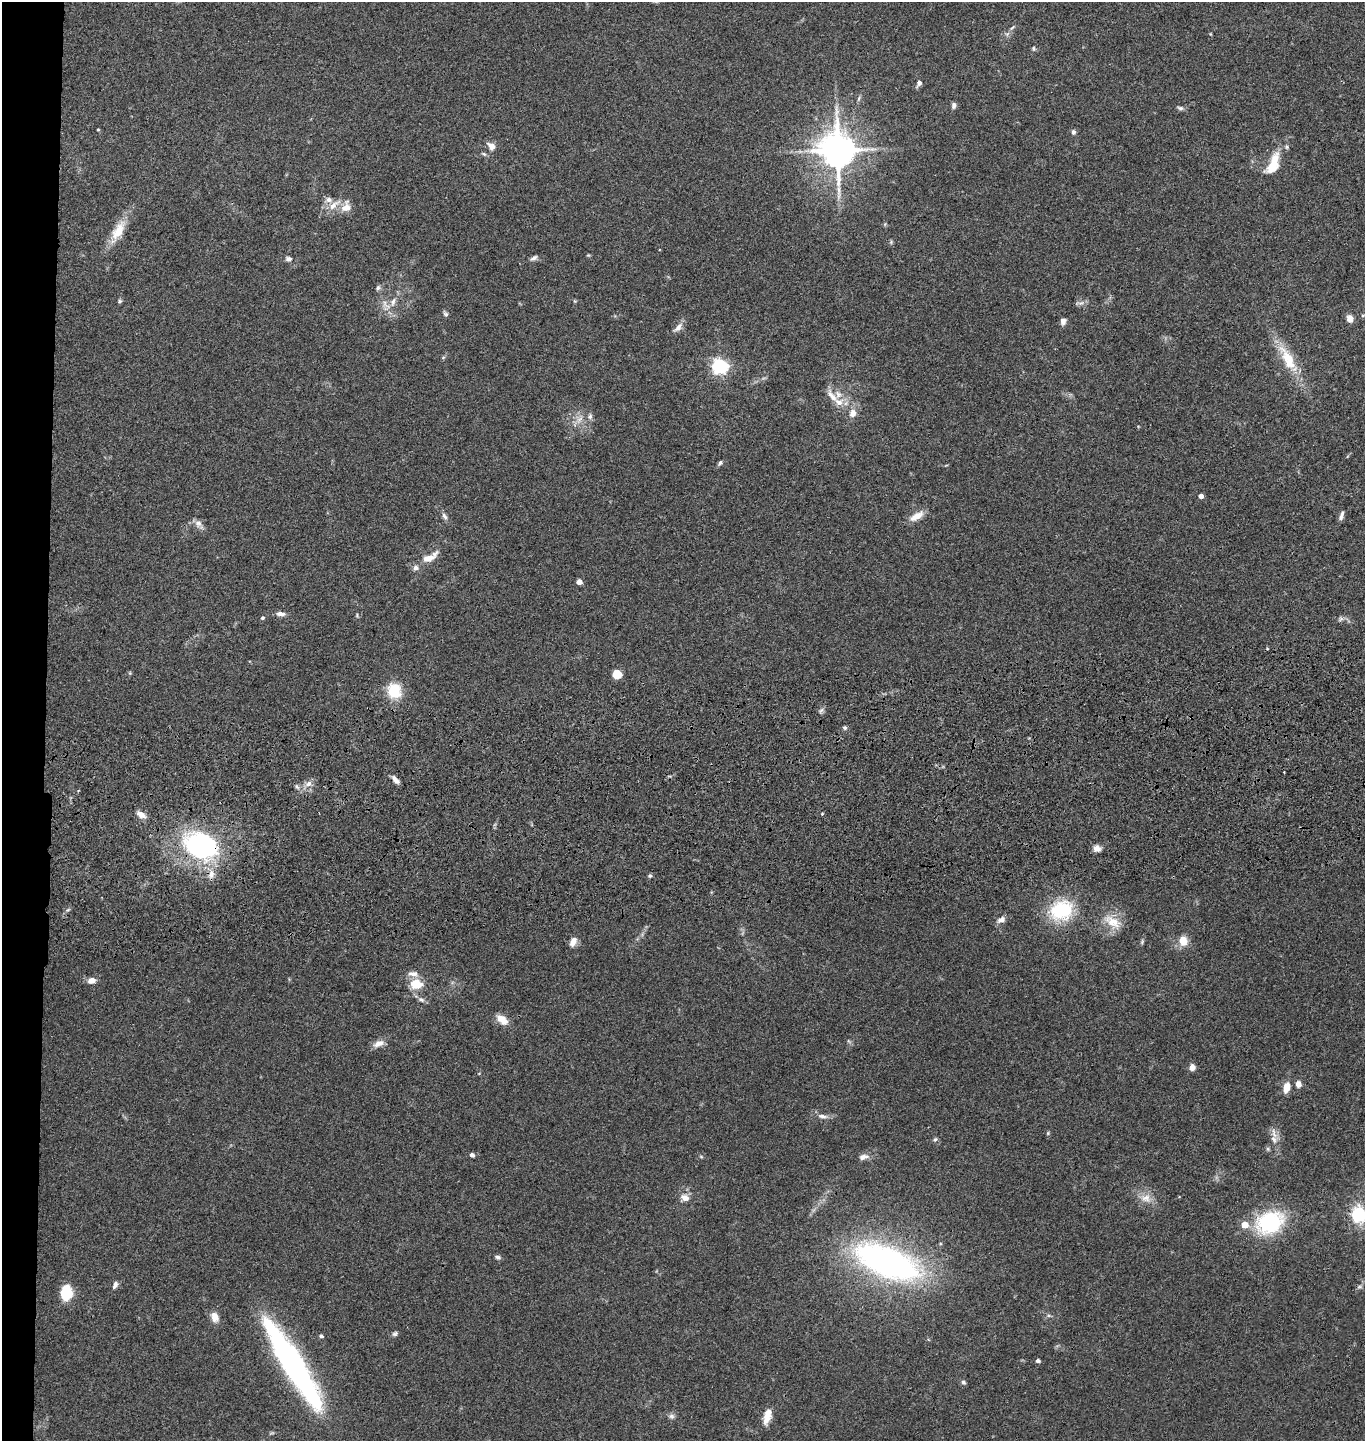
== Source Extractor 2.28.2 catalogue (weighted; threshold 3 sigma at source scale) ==
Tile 4 of 3 x 3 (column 1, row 2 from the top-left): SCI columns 144-1506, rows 1555-2993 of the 4367 x 4546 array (HDU 1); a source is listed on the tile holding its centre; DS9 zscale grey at full resolution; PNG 1367 x 1443 px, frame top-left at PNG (2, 2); no overlay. Shown black and unused: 3% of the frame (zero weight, under 3 of 4 exposures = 6% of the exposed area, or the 3 px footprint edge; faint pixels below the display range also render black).
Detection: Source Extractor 2.28.2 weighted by HDU 2 'WHT'; one run over the whole footprint, this tile lists its part. Background 0.0845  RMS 0.0061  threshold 0.0274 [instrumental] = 3 sigma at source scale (4.5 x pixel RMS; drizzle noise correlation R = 1.50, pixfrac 1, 0.05/0.05 arcsec/px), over >= 5 px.
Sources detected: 116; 1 inside a brighter object's white glare — not listed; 9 inside a brighter listed object's ellipse — not listed separately; the other 106 listed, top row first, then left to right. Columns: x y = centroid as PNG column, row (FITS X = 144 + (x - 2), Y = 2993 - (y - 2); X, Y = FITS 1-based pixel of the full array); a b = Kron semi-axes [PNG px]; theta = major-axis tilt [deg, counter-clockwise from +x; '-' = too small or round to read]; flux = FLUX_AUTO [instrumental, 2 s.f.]
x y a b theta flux
1012 27 11 3 45 1.4
1210 34 5 3 - 0.51
1034 48 6 5 - 0.98
919 83 8 5 68 2.6
859 98 9 4 69 1.3
954 105 8 5 90 1.8
1180 108 10 5 -11 1.5
98 130 3 3 - 0.61
1073 132 6 5 - 1.6
491 146 11 8 -43 4.3
837 150 11 10 - 1800
484 154 8 5 -20 1.2
1273 164 29 13 67 16
334 205 21 8 39 7.2
346 207 14 11 71 6.4
885 224 6 4 47 0.7
118 231 33 13 61 14
891 242 7 4 47 0.89
588 255 5 4 - 0.67
534 258 10 6 29 2
288 259 8 6 -1 1.9
119 301 5 5 - 1
393 301 14 8 66 4.8
575 301 5 4 - 0.62
385 303 28 6 -84 5.5
1079 303 16 5 3 2.2
445 314 9 5 -54 1.4
1363 315 5 4 - 0.68
1350 319 8 6 -73 4.6
1063 321 9 6 82 2.5
678 327 15 7 48 3.6
443 357 6 4 2 0.72
1288 359 45 14 -60 22
719 366 6 6 - 190
832 396 23 8 -52 6.7
853 413 12 10 80 4.9
590 416 9 6 81 1.9
579 419 16 8 57 4.8
720 463 7 5 49 1.4
1201 496 4 4 - 3.5
445 516 11 6 -57 2.2
916 516 21 9 30 6.6
1341 516 12 5 71 2.2
199 524 16 8 -54 3.5
430 557 22 8 28 7.7
579 582 4 4 - 5.9
281 614 12 5 -3 2.9
357 616 6 4 -82 0.71
262 618 5 4 - 1
1341 619 8 6 88 1.4
130 673 5 4 - 0.67
617 674 8 8 - 8.6
394 691 14 12 -74 21
821 710 9 4 54 1.5
845 728 5 5 - 1.3
1284 772 2 2 - 0.49
395 780 12 5 -52 3
309 784 10 7 43 3.6
297 787 7 4 -45 1.4
141 814 12 7 -30 4.2
822 814 4 3 - 0.66
201 845 34 24 -32 120
1097 848 9 8 - 3.4
211 874 14 8 79 5.5
650 876 6 4 19 1.1
68 910 8 4 20 1.1
1061 910 24 19 24 42
1001 920 12 7 24 3.3
1112 922 29 14 -32 12
1183 941 11 9 -86 8.6
573 942 12 7 66 4.3
92 980 8 6 10 4.4
416 984 15 13 -8 11
421 1000 9 6 -22 2.1
502 1019 17 9 -39 6.5
849 1041 8 3 -45 0.9
378 1044 14 8 22 5
1192 1067 7 6 - 3.7
1298 1084 6 5 - 4.5
1286 1087 10 6 76 9
822 1116 14 6 -9 3.2
1048 1133 5 4 - 0.71
935 1139 7 5 61 1.1
1274 1139 13 9 -57 4.7
1268 1149 6 5 - 0.98
472 1155 4 4 - 2.6
701 1157 6 4 -2 0.76
864 1157 14 7 10 3.5
685 1198 8 7 - 5.2
1146 1198 18 12 -18 7.3
1359 1214 6 6 - 150
1269 1223 27 20 21 59
498 1257 8 5 -21 1.5
887 1262 43 19 -23 310
115 1285 10 6 69 2.3
1359 1287 8 5 17 1.3
66 1293 15 11 87 19
1049 1315 6 4 -1 1
215 1317 14 9 -71 5.3
395 1334 8 5 28 1.4
321 1336 5 4 - 1.3
288 1361 100 21 -58 170
1038 1361 4 4 - 1.9
963 1382 6 5 - 1.3
671 1416 8 8 - 2
767 1418 16 10 72 6.6
Overlapping masked pixels (flux is a lower limit): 1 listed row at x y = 201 845
Isophote crosses this tile's border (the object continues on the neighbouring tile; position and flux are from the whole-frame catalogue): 1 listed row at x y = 1359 1214